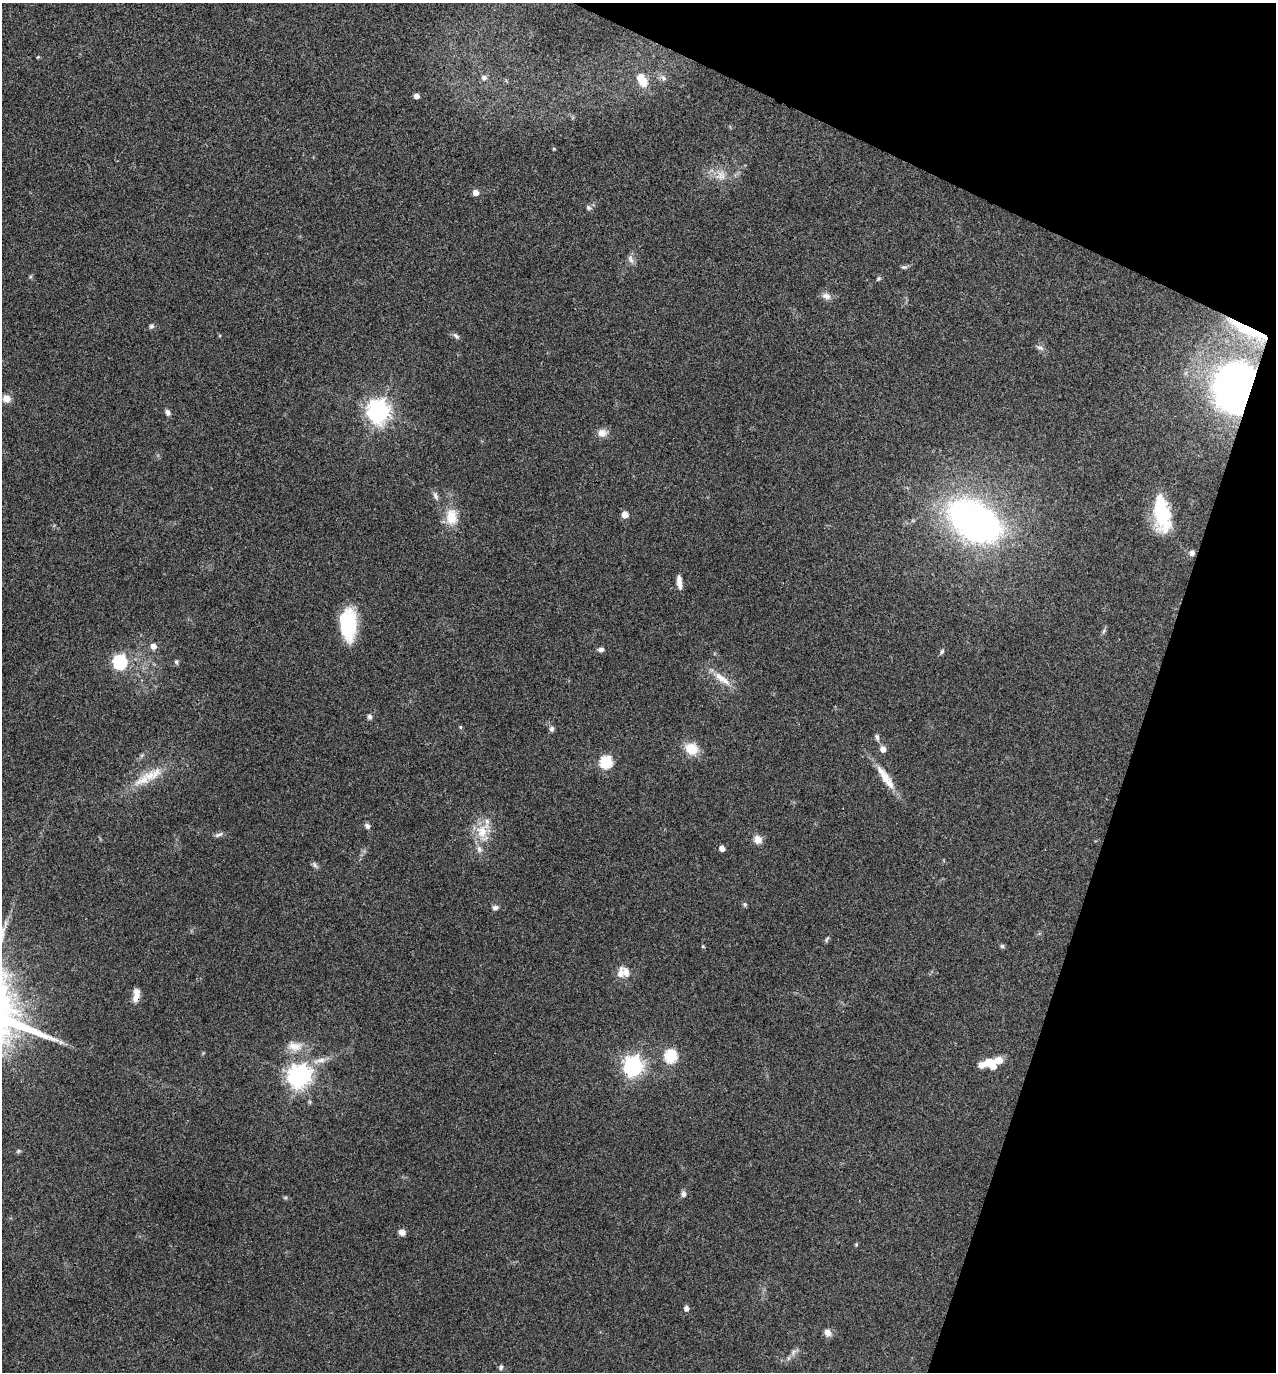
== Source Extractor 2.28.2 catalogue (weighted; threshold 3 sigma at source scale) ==
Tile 8 of 4 x 4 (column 4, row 2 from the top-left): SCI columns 3961-5234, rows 2749-4118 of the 5504 x 5492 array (HDU 1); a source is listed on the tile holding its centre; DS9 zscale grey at full resolution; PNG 1278 x 1374 px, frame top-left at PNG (2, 3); no overlay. Shown black and unused: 17% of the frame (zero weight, under 3 of 4 exposures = <1% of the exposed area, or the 3 px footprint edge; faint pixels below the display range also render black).
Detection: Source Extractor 2.28.2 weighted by HDU 2 'WHT'; one run over the whole footprint, this tile lists its part. Background 0.0934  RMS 0.006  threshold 0.0269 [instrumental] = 3 sigma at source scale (4.5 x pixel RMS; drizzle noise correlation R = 1.50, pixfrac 1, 0.05/0.05 arcsec/px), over >= 5 px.
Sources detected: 77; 3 inside a brighter listed object's ellipse — not listed separately; the other 74 listed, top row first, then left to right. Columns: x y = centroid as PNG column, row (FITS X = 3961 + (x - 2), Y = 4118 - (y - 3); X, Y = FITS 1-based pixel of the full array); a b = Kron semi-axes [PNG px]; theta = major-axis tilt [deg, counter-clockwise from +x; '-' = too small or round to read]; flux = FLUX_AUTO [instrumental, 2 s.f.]
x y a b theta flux
38 57 4 3 - 0.63
484 77 7 6 - 2.3
663 78 10 7 -52 2.3
642 80 17 10 -62 11
416 96 5 4 - 3.6
554 149 3 3 - 0.74
721 175 16 15 - 8
475 192 6 6 - 3.5
589 208 8 7 - 1.7
631 259 13 7 -70 2.6
904 267 9 5 1 1.3
878 278 7 5 38 1
826 296 13 9 -25 3.5
151 326 7 6 - 1.3
1247 330 56 9 -26 24
456 336 10 6 -44 1.8
1040 348 12 6 -27 2.2
1236 390 31 26 81 530
6 399 10 9 - 4.8
378 411 8 8 - 490
168 412 7 5 -54 2.5
602 433 12 10 1 4.8
435 496 13 6 -72 2.3
625 515 5 5 - 6.9
1162 515 41 17 -82 34
451 517 23 16 -86 13
974 521 46 29 -33 280
1192 553 8 8 - 2.1
679 582 16 5 -83 4.6
349 624 31 15 90 38
1104 631 10 5 71 1.3
153 646 6 5 - 4.4
601 649 7 5 4 1.9
942 652 7 4 62 1.1
120 662 7 6 - 99
176 662 7 4 -69 0.98
722 679 31 9 -37 8.8
370 717 7 6 - 1.6
460 727 5 4 - 0.78
552 729 8 6 88 1.8
877 737 10 6 -78 1.7
691 749 13 11 -30 13
883 749 5 5 - 4.9
606 762 6 6 - 65
152 775 34 15 21 16
885 778 38 10 -56 12
367 826 8 6 -45 1.8
482 832 28 19 -89 16
219 834 13 5 20 1.8
758 839 10 9 - 4.8
722 848 4 4 - 4.7
315 865 11 5 -45 1.6
745 904 6 5 - 1.1
495 908 9 6 0 2
827 939 10 4 66 1.2
1002 946 5 4 - 1.3
703 947 6 4 -2 0.56
621 972 16 9 82 5.4
136 997 16 8 75 5.3
295 1046 24 14 -6 9.3
671 1056 6 6 - 70
319 1060 22 8 13 6.2
989 1063 18 10 0 16
633 1066 8 7 - 310
300 1076 8 8 - 430
18 1151 6 5 - 0.99
683 1194 7 6 - 2.3
285 1198 6 4 0 0.87
402 1232 7 6 - 3.6
856 1244 5 4 - 0.68
686 1308 5 5 - 2.9
828 1333 9 8 - 3.5
794 1352 15 6 40 2.9
501 1367 7 5 78 1.3
Overlapping masked pixels (flux is a lower limit): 3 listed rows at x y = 1247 330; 1236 390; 136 997